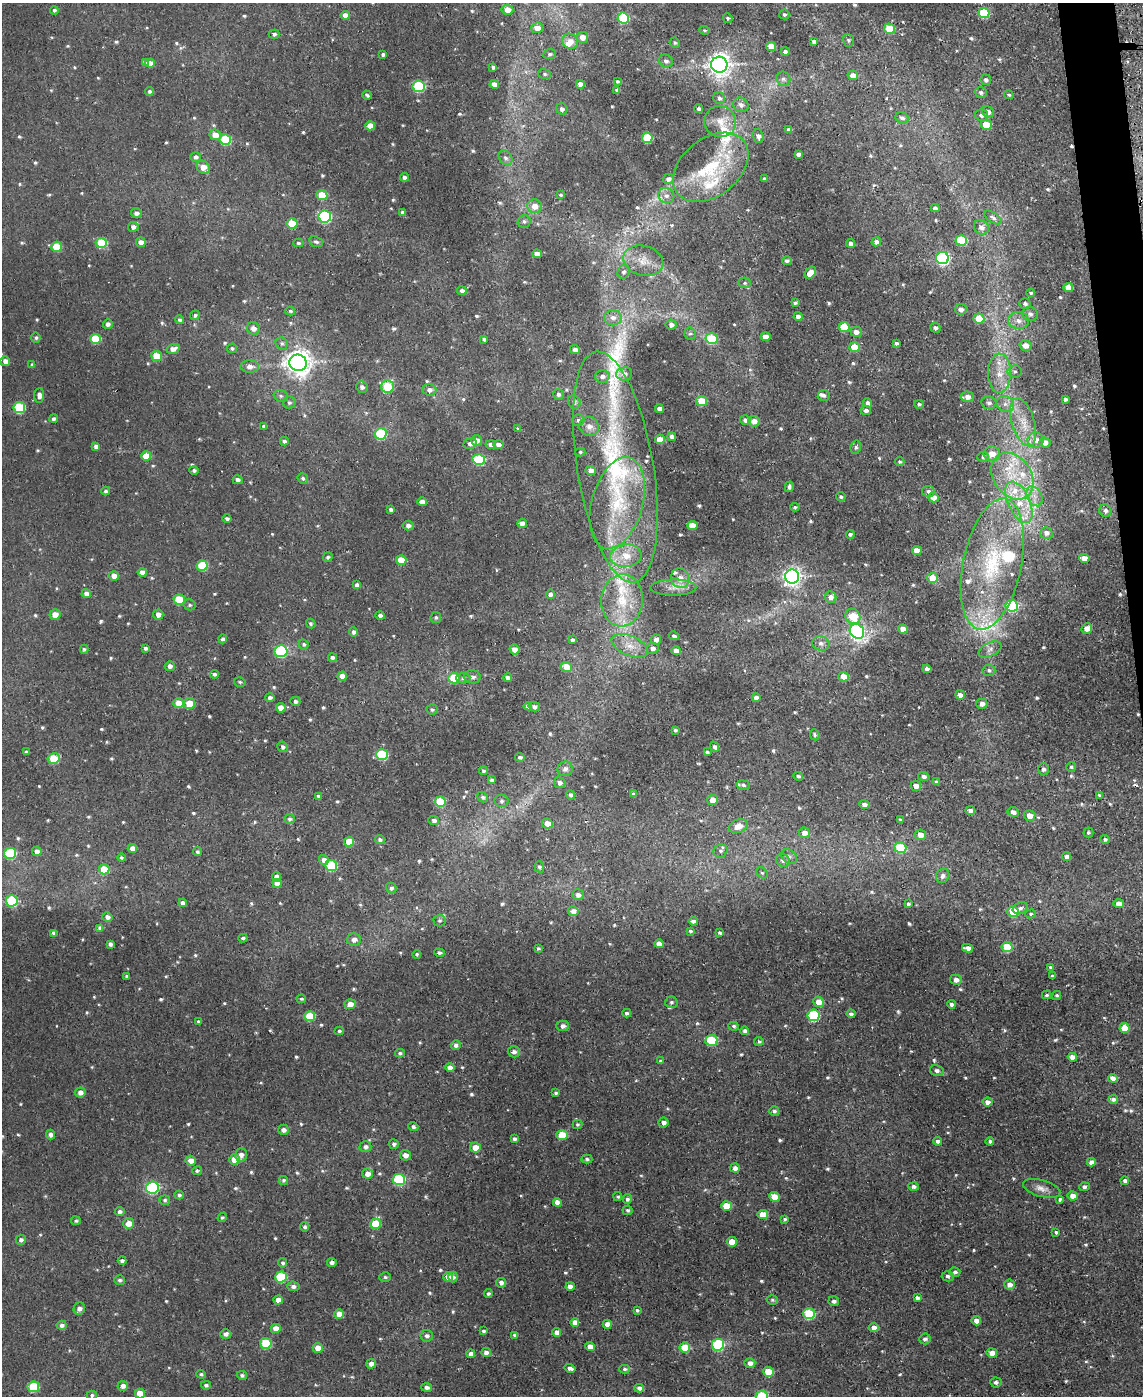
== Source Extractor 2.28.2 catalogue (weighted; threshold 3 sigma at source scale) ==
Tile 6 of 4 x 3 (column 2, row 2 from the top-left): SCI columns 1142-2282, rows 1518-2911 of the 4589 x 4550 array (HDU 1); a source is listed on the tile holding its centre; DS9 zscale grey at full resolution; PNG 1145 x 1398 px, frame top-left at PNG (2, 3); each listed source drawn as its Kron ellipse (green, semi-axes under 4 px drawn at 4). Shown black and unused: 2% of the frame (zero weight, under 2 of 3 exposures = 2% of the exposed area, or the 3 px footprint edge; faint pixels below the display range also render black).
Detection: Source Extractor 2.28.2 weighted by HDU 2 'WHT'; one run over the whole footprint, this tile lists its part. Background 0.00839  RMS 0.005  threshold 0.0223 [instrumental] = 3 sigma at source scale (4.5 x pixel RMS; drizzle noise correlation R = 1.50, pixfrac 1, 0.05/0.05 arcsec/px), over >= 5 px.
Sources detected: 772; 2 cosmic-ray / hot-pixel residue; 1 long thin detection or spike segment (spike, bleed or trail) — neither listed nor drawn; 25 inside a brighter listed object's ellipse — not listed separately; of the other 744, all 500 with FLUX_AUTO >= 0.81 (the completeness limit of this list) listed and drawn (244 fainter detections not listed), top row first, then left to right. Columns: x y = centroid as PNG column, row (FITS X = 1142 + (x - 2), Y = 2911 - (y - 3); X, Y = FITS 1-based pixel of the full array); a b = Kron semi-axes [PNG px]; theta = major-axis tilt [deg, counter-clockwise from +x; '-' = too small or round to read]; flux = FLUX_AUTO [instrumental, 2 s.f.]
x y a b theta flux
507 9 6 5 - 4.5
54 10 4 4 - 0.99
984 13 5 5 - 27
784 14 5 5 - 1.1
345 15 5 4 - 3
623 18 6 5 - 37
728 18 5 4 - 0.95
537 28 6 5 - 4.5
889 29 5 5 - 14
705 30 5 4 - 0.83
274 34 5 4 - 1.1
582 37 6 5 - 4.3
848 40 6 5 - 1.1
570 41 8 7 - 4.4
814 41 4 3 - 1.4
675 43 5 5 - 0.83
771 46 5 4 - 7.1
785 51 4 4 - 1.4
383 54 4 3 - 1.2
550 54 6 5 - 1.1
666 61 7 6 - 1.8
145 62 4 3 - 1
150 63 5 4 - 3.6
719 65 8 8 - 380
493 67 4 3 - 1.2
545 74 6 5 - 0.95
853 75 5 5 - 3.6
783 79 7 7 - 1.5
986 80 5 5 - 1.7
617 81 4 3 - 0.83
494 84 5 4 - 3.6
580 84 4 4 - 3.1
419 86 6 5 - 39
617 90 4 3 - 1.2
149 91 4 4 - 1.1
981 92 6 5 - 1.4
367 95 5 3 - 0.93
1009 95 5 4 - 0.83
719 98 6 5 - 1.5
741 105 8 7 - 2
562 109 6 5 - 1.9
699 109 4 3 - 1.3
988 112 6 5 - 2.1
982 115 6 5 - 1.8
902 118 7 5 -32 1.7
720 122 16 15 - 6.6
986 125 5 5 - 12
370 126 5 4 - 5.8
789 130 4 4 - 2.1
215 135 6 5 - 4.9
758 136 7 5 -70 2.1
647 138 5 5 - 21
225 140 5 5 - 23
799 154 4 4 - 2
196 157 5 5 - 1.6
506 158 8 6 -54 1.6
203 167 7 6 - 5.4
711 167 42 28 39 32
404 177 4 4 - 1.6
668 179 5 5 - 1.8
764 179 4 3 - 1.3
322 195 5 5 - 15
561 195 4 3 - 0.94
666 196 8 7 - 2.5
535 206 7 7 - 4.9
935 208 4 4 - 1.6
402 212 4 3 - 1.3
136 213 5 4 - 1.9
325 217 6 6 - 69
993 217 10 4 -34 1.5
524 221 6 6 - 1.2
292 224 5 5 - 13
133 227 5 5 - 2
981 227 8 7 - 2.4
961 240 6 5 - 25
141 242 5 4 - 3.5
316 242 7 5 -25 1.3
876 242 5 4 - 2
101 243 6 5 - 21
298 243 5 4 - 0.91
851 243 4 4 - 2.1
57 247 5 5 - 14
537 254 5 4 - 3.5
942 258 6 6 - 84
643 261 20 15 -15 8.6
787 261 5 4 - 1.2
624 272 7 6 - 1.4
810 273 7 5 49 5.3
745 283 6 5 - 1
1068 287 5 4 - 5.3
462 291 5 4 - 1.7
1031 293 4 4 - 0.87
795 303 4 3 - 0.99
1025 304 6 5 - 1.5
961 309 6 5 - 2.7
290 311 5 4 - 0.89
1030 314 7 7 - 1.7
195 315 5 4 - 1
798 317 4 4 - 2.6
613 318 9 7 -2 2.9
979 318 5 5 - 11
179 320 5 4 - 1.1
1018 321 10 8 -9 3.4
108 324 5 4 - 1.6
671 325 5 5 - 2.2
844 327 5 5 - 17
253 328 6 6 - 3.2
935 328 5 4 - 1.5
856 332 5 5 - 3
690 334 6 5 - 1.1
765 337 5 4 - 4.4
36 338 5 5 - 1
95 339 5 5 - 16
484 339 4 3 - 1.1
712 339 6 5 - 22
896 343 3 3 - 1.1
282 344 6 6 - 1.4
1025 345 6 5 - 4.1
854 347 5 5 - 10
232 348 5 4 - 1.1
173 349 6 4 17 3.3
575 350 5 4 - 2.2
157 356 5 5 - 13
5 361 5 5 - 3.2
298 363 8 8 - 500
32 365 4 4 - 0.9
250 367 9 6 -1 2.9
1015 371 7 6 - 1.3
999 373 20 11 88 8.9
624 374 8 6 6 2.9
602 376 7 6 - 2.2
362 387 6 5 - 1.5
387 387 6 6 - 22
429 390 7 6 - 2.2
558 394 5 5 - 1.5
39 395 7 5 86 2.4
824 395 6 5 - 1.2
281 396 7 5 -15 1.2
967 397 6 5 - 3.2
1065 399 4 4 - 1.5
702 401 5 5 - 12
289 402 6 6 - 1.3
574 402 7 6 - 1.6
867 403 5 4 - 1.9
989 403 7 6 - 1.8
919 404 5 4 - 0.95
1005 404 9 7 -31 2.7
19 408 6 5 - 36
659 408 4 4 - 2.1
866 410 5 4 - 1.9
54 419 4 4 - 1.3
578 420 6 6 - 1.5
745 420 5 4 - 2
754 421 6 5 - 3.9
1023 422 25 11 -73 11
264 426 4 3 - 1.3
589 426 10 9 - 3.5
518 429 4 3 - 0.84
381 434 6 5 - 32
672 437 4 4 - 1.8
476 440 5 5 - 3.7
660 440 5 4 - 7.3
1036 440 8 7 - 3.8
284 441 4 4 - 1.3
1045 442 5 5 - 3.6
470 444 7 5 13 1.7
491 444 5 4 - 2.1
498 445 5 4 - 2.7
96 446 4 4 - 2
856 447 7 5 77 1.2
580 452 5 4 - 0.85
992 454 8 7 - 5.5
146 456 5 4 - 8.5
983 457 5 5 - 1.1
479 459 6 5 - 32
900 462 5 4 - 0.93
615 467 117 38 -81 120
194 470 5 4 - 1.1
591 470 5 5 - 3.8
1012 476 25 19 -56 22
303 478 5 5 - 1.2
238 480 5 4 - 1.7
789 487 5 3 - 1.3
106 491 4 4 - 0.99
928 491 6 5 - 1.4
1034 496 11 7 -61 3.7
841 497 5 4 - 0.98
933 497 5 5 - 4.7
422 502 4 4 - 3.1
1019 502 22 11 -65 12
617 503 47 25 74 42
795 507 4 4 - 0.88
391 509 4 3 - 1.4
1105 511 6 6 - 1.7
227 518 4 4 - 1.3
522 523 5 4 - 3.2
408 525 5 5 - 1.9
692 526 5 4 - 6
1046 533 6 6 - 2.3
850 534 4 4 - 1
917 550 5 4 - 3.9
626 556 15 11 7 8.8
328 557 5 4 - 0.9
1084 558 5 4 - 5
401 560 5 5 - 9.3
992 564 67 29 78 64
202 566 5 5 - 23
142 572 4 4 - 3.5
114 576 5 4 - 3.9
792 576 7 7 - 230
680 578 10 9 - 4.6
933 578 5 5 - 8.2
357 585 4 3 - 1.5
673 588 23 8 0 4.7
86 594 4 4 - 2.4
551 594 5 4 - 2
831 597 6 5 - 3.5
179 600 5 5 - 18
622 600 26 21 85 20
189 605 6 5 - 1.1
1012 606 6 6 - 54
55 615 5 5 - 4.3
158 615 5 5 - 2.9
380 615 4 3 - 1.4
853 616 8 7 - 12
436 617 5 5 - 0.95
311 623 5 4 - 1
1087 628 6 5 - 3.9
903 629 5 4 - 5.2
857 631 8 7 - 130
353 632 4 4 - 1.6
674 636 5 4 - 1.2
223 639 4 4 - 1.2
656 639 5 5 - 2.9
572 640 4 3 - 1.2
821 643 8 7 - 2.2
304 644 5 4 - 1.1
630 646 19 10 -23 6.9
145 648 3 3 - 1.2
653 648 6 5 - 2.2
84 649 4 4 - 0.83
514 649 5 5 - 3.3
990 649 12 6 26 2.5
281 651 6 6 - 44
676 651 5 4 - 3.5
332 657 5 4 - 1.4
170 666 5 5 - 2.1
566 667 5 5 - 8.5
927 669 4 4 - 2.2
989 670 6 5 - 1.3
214 674 4 4 - 1.2
342 676 5 4 - 3.5
472 677 8 6 -9 1.8
844 677 5 4 - 6.8
454 678 5 5 - 17
463 678 7 5 1 1.3
508 678 4 4 - 2
240 682 6 4 -16 0.82
960 695 5 4 - 2.9
270 698 5 4 - 1.5
756 698 4 4 - 2.2
295 701 5 4 - 1.3
179 703 5 5 - 7.2
189 703 6 5 - 8.9
982 704 5 5 - 2.8
528 706 4 4 - 1.9
534 707 6 4 -15 1.5
281 708 5 4 - 5.7
432 710 6 5 - 0.99
675 730 3 3 - 0.84
815 735 6 4 -67 0.87
283 747 5 5 - 1.5
714 747 5 4 - 1.6
26 752 3 3 - 1
707 752 4 3 - 0.86
382 755 6 5 - 28
520 757 5 4 - 1.2
54 759 6 5 - 17
1071 767 5 4 - 0.83
565 769 8 7 - 2.3
1043 769 6 5 - 1.5
483 771 4 4 - 0.87
798 776 5 4 - 0.93
923 776 5 4 - 1.7
492 780 4 4 - 1.5
936 782 4 3 - 0.99
559 783 6 5 - 2.2
743 785 7 4 -7 1.3
916 786 5 5 - 4
634 794 3 3 - 1.4
570 795 5 4 - 1.4
1099 795 4 4 - 0.99
319 796 4 3 - 1.3
483 797 6 4 -47 1.1
712 800 5 5 - 4.3
501 801 7 6 - 1.3
440 802 5 5 - 19
864 804 5 4 - 2
970 811 5 4 - 2
1013 812 6 5 - 2.5
1030 816 6 5 - 4.9
290 819 5 5 - 1.3
900 820 4 3 - 0.85
434 821 5 4 - 1.6
547 823 5 5 - 5.3
738 826 9 6 19 6.9
1088 832 5 5 - 0.92
804 833 5 5 - 4
920 835 6 5 - 4.8
1105 839 5 4 - 1.1
380 840 5 4 - 1.5
349 842 5 5 - 9.1
132 848 4 4 - 3.4
900 848 6 5 - 24
37 851 5 4 - 2.1
720 851 7 6 - 1.5
197 852 4 4 - 1.1
10 853 6 5 - 33
789 856 8 6 -36 1.8
1067 856 4 4 - 1.9
122 858 4 4 - 0.86
324 860 5 5 - 2.7
783 860 7 6 - 2.2
331 866 6 5 - 30
539 867 5 5 - 1.2
104 869 5 5 - 12
762 873 6 5 - 0.89
943 876 7 6 - 1.9
277 877 4 4 - 2.6
277 883 5 4 - 3.9
391 888 5 5 - 1.4
578 895 6 5 - 2.4
12 901 6 6 - 34
183 903 4 4 - 2.1
908 904 4 4 - 1.1
1119 904 5 4 - 2.5
1020 908 8 5 21 1.6
573 911 5 5 - 2.9
1013 911 5 5 - 18
1030 914 5 4 - 0.83
107 917 5 4 - 2
439 920 6 6 - 1.2
693 921 4 4 - 2
100 928 4 4 - 1.9
690 931 4 3 - 0.83
54 933 4 3 - 1.7
719 933 4 3 - 0.91
243 938 4 3 - 1.1
354 940 7 6 - 2.8
110 944 4 3 - 1.5
659 944 4 4 - 3.1
1007 947 5 5 - 17
538 948 4 4 - 0.9
968 948 6 4 -9 2.8
439 953 5 4 - 1.3
417 954 4 4 - 0.97
1050 967 3 3 - 0.98
127 976 4 3 - 1.1
1052 976 3 3 - 1
956 980 6 5 - 2.7
1046 995 4 3 - 0.96
1056 995 4 4 - 0.84
301 999 5 4 - 0.87
671 1002 6 5 - 1.1
819 1002 5 5 - 5.8
350 1004 5 5 - 3.9
951 1004 4 4 - 1.5
627 1013 4 4 - 1.1
851 1014 4 4 - 1.4
814 1015 6 5 - 46
310 1016 5 5 - 19
198 1022 3 3 - 1.1
563 1026 6 5 - 2
734 1026 5 4 - 1.1
1124 1028 5 5 - 10
339 1031 4 4 - 1
745 1031 4 4 - 1.6
711 1040 6 5 - 23
759 1041 5 4 - 0.92
456 1045 5 5 - 1.9
514 1052 6 5 - 2.2
400 1053 5 4 - 0.99
1072 1057 4 4 - 4.1
660 1061 4 3 - 0.81
450 1068 5 4 - 3
937 1070 7 5 -13 2.2
1113 1078 5 4 - 3.7
80 1092 5 5 - 2.7
556 1093 3 3 - 1
1113 1099 5 4 - 1.6
988 1102 5 4 - 2.9
774 1111 5 5 - 1.3
663 1122 5 5 - 2.3
577 1124 5 4 - 0.82
413 1127 5 4 - 1.4
284 1130 5 5 - 2.2
51 1135 5 4 - 2.3
562 1135 5 5 - 12
515 1139 4 4 - 1.4
937 1141 4 4 - 1.7
990 1141 4 4 - 1.3
394 1144 5 5 - 1.4
365 1147 6 5 - 1.9
475 1147 5 5 - 5
241 1155 6 6 - 2.8
405 1155 5 5 - 3.2
235 1159 5 5 - 7.4
587 1159 5 4 - 1
191 1160 5 5 - 3.6
1091 1162 4 4 - 2.4
735 1168 5 4 - 2.9
197 1171 5 4 - 0.87
367 1174 5 5 - 3.5
399 1179 6 5 - 39
283 1180 4 4 - 1.2
1125 1181 4 3 - 1.8
913 1186 5 4 - 1.8
1084 1187 5 4 - 1.3
152 1188 6 6 - 60
1042 1188 19 8 -15 3.9
179 1195 4 4 - 1.2
1073 1196 5 4 - 4.2
618 1197 4 4 - 0.88
774 1197 5 4 - 7
627 1199 5 4 - 1.5
1060 1199 4 4 - 1.1
165 1200 5 5 - 0.96
557 1202 4 4 - 2.5
726 1206 5 5 - 10
627 1210 5 4 - 1.1
120 1212 5 4 - 1.6
763 1215 5 4 - 7.5
222 1217 4 4 - 0.89
785 1219 4 4 - 0.92
76 1221 4 4 - 0.98
129 1223 5 5 - 5.1
375 1224 5 5 - 16
305 1227 4 4 - 1.2
1056 1232 4 4 - 0.83
21 1240 5 5 - 1.4
732 1242 5 4 - 8.3
122 1261 4 4 - 1.1
332 1262 4 4 - 1.8
283 1263 4 4 - 1.1
955 1272 5 5 - 1.5
948 1276 6 5 - 1.3
281 1277 6 5 - 31
385 1277 6 5 - 0.89
448 1277 5 4 - 4.4
453 1277 5 5 - 1.5
120 1280 5 5 - 1
501 1283 5 5 - 2.1
1010 1285 5 5 - 3.4
293 1286 6 5 - 1.9
570 1286 4 4 - 2.7
488 1294 4 4 - 1
917 1298 4 3 - 1.6
278 1300 4 4 - 3.7
772 1300 6 4 -16 0.9
834 1301 5 5 - 1.8
79 1308 6 5 - 2.5
637 1310 4 3 - 0.86
339 1314 5 5 - 4.4
809 1314 6 5 - 31
976 1321 5 4 - 3.3
575 1322 4 4 - 3.7
607 1324 4 4 - 3.3
62 1325 5 4 - 1.8
874 1327 5 4 - 2.9
276 1328 5 4 - 5
483 1331 4 3 - 1.1
557 1332 4 4 - 2.6
226 1334 5 5 - 1.7
515 1335 4 3 - 1.2
427 1336 6 6 - 1.8
925 1339 6 5 - 1.8
266 1343 5 5 - 25
718 1345 6 6 - 48
590 1347 4 4 - 3.4
318 1348 5 5 - 5.5
685 1348 5 5 - 14
486 1352 5 4 - 2.3
992 1353 5 4 - 5.2
471 1354 4 4 - 2.5
750 1363 5 4 - 3.2
371 1364 5 4 - 2.4
570 1368 5 4 - 1.8
625 1369 5 4 - 0.97
769 1372 5 5 - 11
201 1374 5 4 - 0.95
242 1375 5 4 - 1.3
996 1382 5 5 - 1.2
206 1385 5 4 - 1.2
123 1386 5 5 - 2.4
33 1387 5 5 - 22
427 1387 5 4 - 1.8
639 1388 5 4 - 2.1
140 1393 5 4 - 7.7
92 1395 5 4 - 0.88
762 1396 6 5 - 31
Overlapping masked pixels (flux is a lower limit): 1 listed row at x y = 992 564
Isophote crosses this tile's border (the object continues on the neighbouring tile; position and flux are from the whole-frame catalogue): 2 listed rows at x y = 140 1393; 762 1396